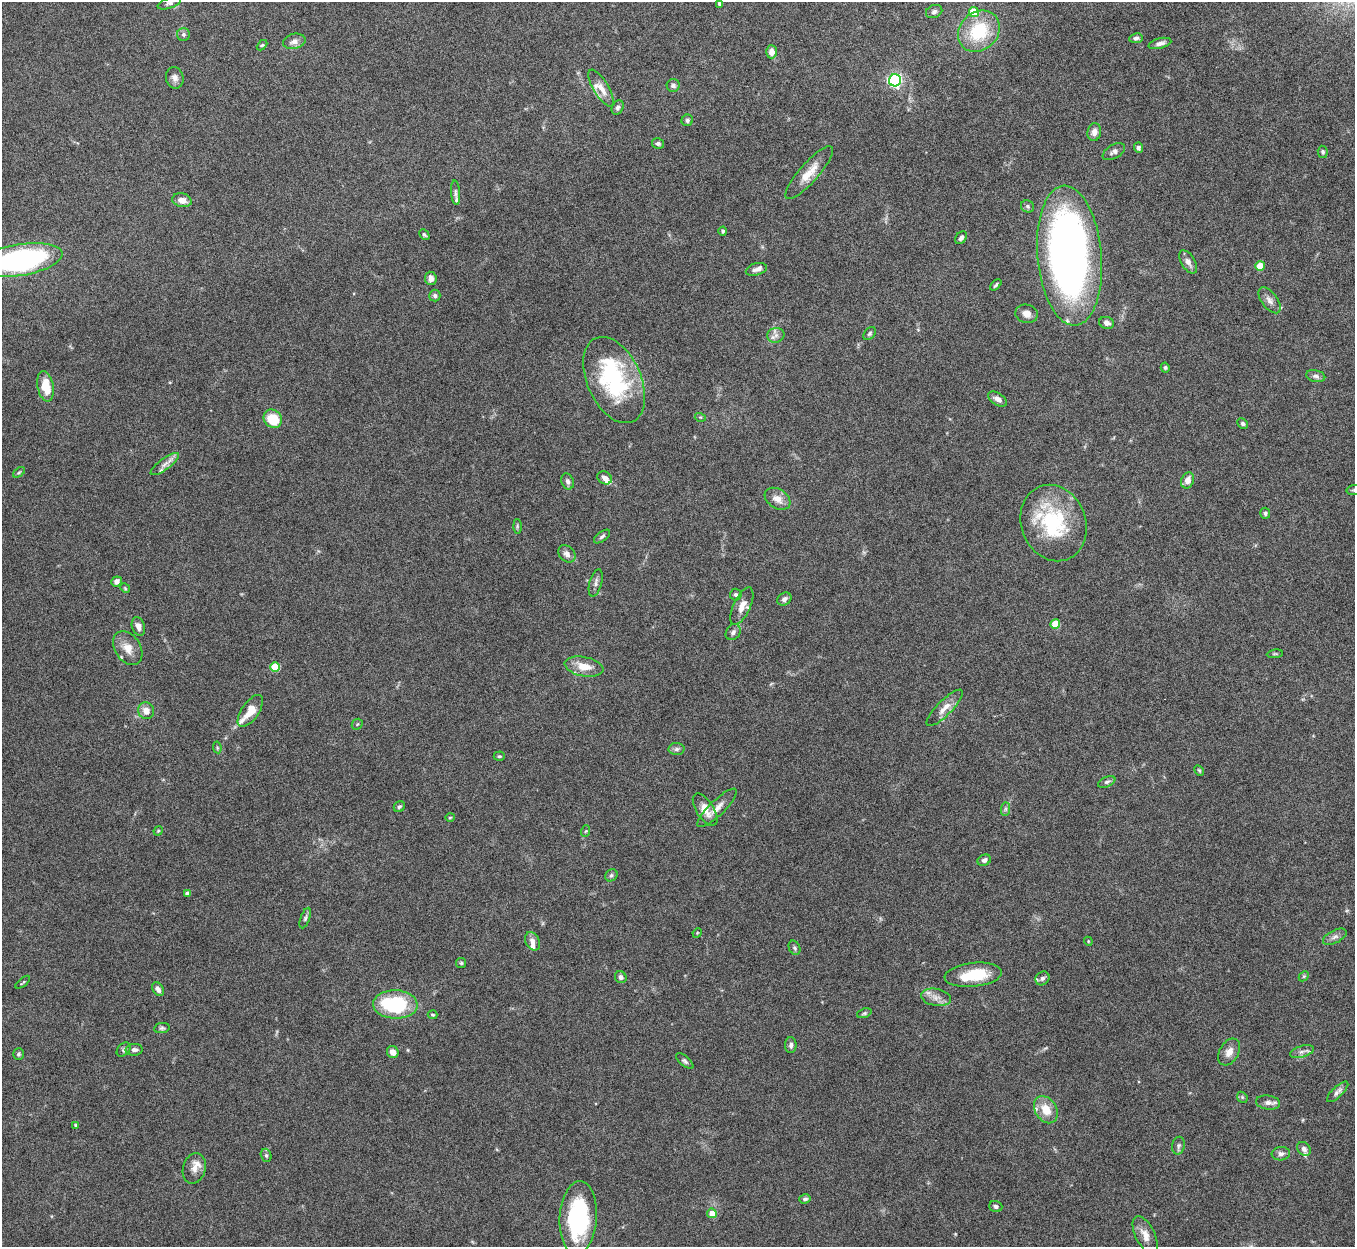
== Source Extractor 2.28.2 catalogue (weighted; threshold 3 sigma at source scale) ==
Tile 10 of 4 x 4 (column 2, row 3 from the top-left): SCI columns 1356-2708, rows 1395-2639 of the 5422 x 5403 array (HDU 1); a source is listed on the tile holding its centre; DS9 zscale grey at full resolution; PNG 1357 x 1249 px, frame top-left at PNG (2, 2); each listed source drawn as its Kron ellipse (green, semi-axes under 4 px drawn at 4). Nothing masked; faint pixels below the display range render black.
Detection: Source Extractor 2.28.2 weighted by HDU 2 'WHT'; one run over the whole footprint, this tile lists its part. Background 0.161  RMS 0.0048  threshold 0.0196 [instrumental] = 3 sigma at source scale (4.09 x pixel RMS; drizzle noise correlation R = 1.36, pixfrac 0.8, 0.05/0.05 arcsec/px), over >= 5 px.
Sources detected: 149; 3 inside a brighter object's white glare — neither listed nor drawn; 11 inside a brighter listed object's ellipse — not listed separately; the other 135 listed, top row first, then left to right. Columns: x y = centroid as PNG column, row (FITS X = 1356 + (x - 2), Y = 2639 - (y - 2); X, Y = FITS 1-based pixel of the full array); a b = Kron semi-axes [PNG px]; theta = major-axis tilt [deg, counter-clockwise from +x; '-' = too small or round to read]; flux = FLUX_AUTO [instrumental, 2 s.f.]
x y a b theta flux
169 3 12 5 17 1.4
719 3 4 3 - 1.2
934 12 8 6 24 1.3
974 12 5 5 - 12
979 31 22 19 43 24
183 34 6 6 - 1.1
1136 38 6 5 - 1
294 41 11 7 14 2.6
1160 43 11 5 14 2
262 45 6 3 43 0.57
771 52 6 5 - 3.3
175 78 11 8 -77 2.2
895 80 6 6 - 99
673 85 6 6 - 1.5
601 88 21 7 -58 4.4
618 108 7 5 64 1.1
687 120 6 5 - 0.99
1094 132 9 7 81 2.6
658 144 6 5 - 1.2
1138 148 5 4 - 1.1
1114 152 12 6 30 1.7
1323 152 6 5 - 0.84
809 173 34 9 49 7.6
455 193 12 4 -85 1.2
182 200 10 6 -12 3.4
1028 206 7 6 - 0.95
723 231 4 4 - 0.89
424 235 6 3 -45 0.68
961 238 7 5 53 1.3
1069 256 70 32 -85 280
20 260 43 15 9 100
1188 262 13 7 -59 2.4
1260 266 5 4 - 9.5
756 269 11 6 15 1.8
431 278 7 6 - 2.5
996 285 7 3 45 0.75
435 296 6 5 - 1.1
1269 300 15 8 -53 2.5
1027 314 11 9 -14 3.1
1107 323 7 6 - 2
870 334 7 5 50 0.84
776 335 9 7 10 1.9
1165 368 5 4 - 0.72
1316 376 9 6 -11 1.4
614 380 46 27 -66 52
45 386 15 8 -80 9.8
997 399 10 6 -33 2.2
700 417 5 3 - 0.44
273 419 10 8 -40 12
1243 424 6 5 - 0.98
165 464 17 5 36 2.7
19 472 7 3 37 0.62
605 478 8 6 -31 2.3
1187 480 8 6 69 3.8
568 481 8 6 -70 1.5
1354 490 7 5 11 0.87
777 499 14 9 -32 4.3
1265 513 5 5 - 0.81
1054 523 39 32 -69 37
517 526 7 4 -89 0.69
602 536 9 4 37 1
567 554 9 7 -45 2.2
116 581 5 5 - 2.1
596 583 14 6 75 1.8
125 588 5 4 - 0.49
736 595 6 6 - 0.86
784 599 7 6 - 1.6
742 606 20 8 65 4.3
1055 624 5 5 - 12
138 626 9 6 -72 2.3
733 632 8 7 - 1.4
128 648 18 13 -57 5.6
1275 654 8 4 8 0.66
275 667 5 5 - 15
584 667 19 9 -11 7
945 708 24 7 45 4.4
146 711 8 8 - 3.4
250 711 18 8 55 7.2
357 724 6 5 - 0.57
217 747 6 4 -80 0.55
676 749 8 6 2 1.3
499 756 5 4 - 0.65
1199 770 6 4 -62 0.58
1107 782 9 5 24 1.1
399 807 6 5 - 0.83
717 808 26 7 44 4.2
1005 809 7 4 89 0.9
705 810 18 8 -57 5.1
450 817 5 3 - 0.43
158 831 5 4 - 0.47
586 831 6 3 70 0.55
984 860 7 5 25 1.5
611 875 7 5 45 1
187 893 4 4 - 2.3
305 918 11 4 70 1.1
697 933 5 4 - 0.45
1335 937 13 6 26 1.9
532 941 10 7 -62 2.3
1088 941 4 3 - 0.39
795 948 7 5 -63 0.9
461 963 5 5 - 0.61
973 975 29 12 6 16
1304 976 6 4 44 0.55
621 977 6 5 - 1.3
1042 978 7 6 - 1.1
23 982 8 2 40 0.5
158 989 7 5 -57 1.7
936 997 15 8 -10 3.5
395 1004 22 14 -2 38
864 1013 7 4 21 0.73
433 1015 5 3 - 0.59
162 1028 8 5 9 0.85
791 1045 8 6 -89 1.5
124 1050 8 5 48 0.97
134 1050 8 6 5 1.6
393 1052 6 5 - 3.5
1229 1052 14 9 59 3.7
1302 1052 12 5 16 1.7
18 1054 5 5 - 0.9
685 1061 10 5 -40 1.1
1338 1092 14 5 44 1.7
1242 1097 6 4 -47 0.7
1268 1102 12 7 -8 2.3
1046 1110 14 10 -57 7.6
76 1125 4 4 - 0.51
1178 1146 9 6 78 1.2
1304 1149 8 6 -51 1.6
1281 1154 9 6 5 1.6
266 1155 7 5 -74 0.93
194 1168 15 11 75 4.2
805 1199 6 4 15 1
996 1206 6 5 - 1.1
712 1213 5 5 - 4.7
578 1218 36 18 86 50
1145 1235 20 9 -63 4.2
Isophote crosses this tile's border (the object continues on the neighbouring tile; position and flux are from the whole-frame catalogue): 3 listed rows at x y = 719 3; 20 260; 1354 490